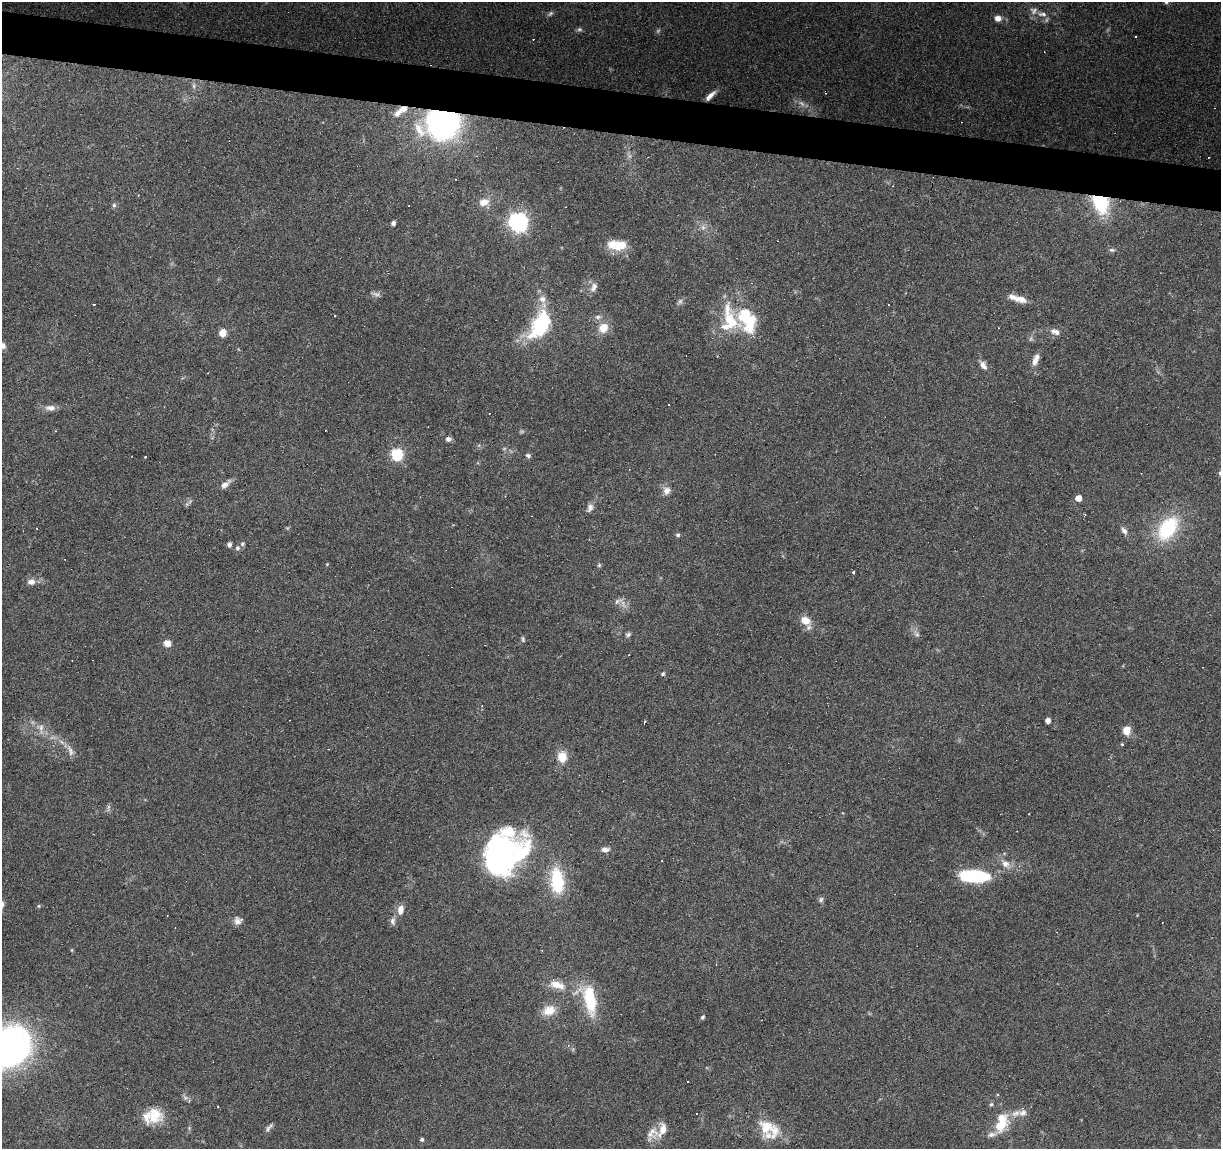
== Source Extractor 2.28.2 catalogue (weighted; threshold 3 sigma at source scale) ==
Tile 11 of 4 x 4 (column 3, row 3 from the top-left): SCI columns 2447-3665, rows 1429-2575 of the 4885 x 5090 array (HDU 1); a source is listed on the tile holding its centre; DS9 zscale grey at full resolution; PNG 1223 x 1151 px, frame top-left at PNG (2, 2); no overlay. Shown black and unused: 4% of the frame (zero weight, under 3 of 6 exposures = <1% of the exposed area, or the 3 px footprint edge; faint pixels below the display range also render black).
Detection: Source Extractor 2.28.2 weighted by HDU 2 'WHT'; one run over the whole footprint, this tile lists its part. Background 0.0705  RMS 0.0045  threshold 0.0185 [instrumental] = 3 sigma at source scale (4.09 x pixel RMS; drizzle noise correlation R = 1.36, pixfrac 0.8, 0.0396/0.0396 arcsec/px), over >= 5 px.
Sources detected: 156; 10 too faint to see at this stretch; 3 inside a brighter object's white glare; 33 cosmic-ray / hot-pixel residue — not listed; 12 inside a brighter listed object's ellipse — not listed separately; the other 98 listed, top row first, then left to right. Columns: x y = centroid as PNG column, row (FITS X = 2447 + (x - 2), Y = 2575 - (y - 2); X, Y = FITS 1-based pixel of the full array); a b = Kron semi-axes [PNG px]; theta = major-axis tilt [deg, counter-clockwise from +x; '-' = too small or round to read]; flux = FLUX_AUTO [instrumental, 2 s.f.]
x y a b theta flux
1166 2 6 5 - 0.95
550 13 9 5 48 0.87
1042 14 14 6 -8 2.5
998 18 7 6 - 3
579 29 8 5 1 0.89
1136 37 3 3 - 0.68
194 86 7 4 -89 0.92
710 96 14 5 43 2.6
398 113 16 9 45 4.2
443 121 14 12 11 390
484 202 13 10 17 4.1
1101 202 21 15 -61 29
114 205 7 5 90 0.93
408 205 3 3 - 0.44
518 222 8 7 - 170
393 223 4 4 - 1.4
703 227 8 6 -90 1.5
617 245 20 10 -3 11
1112 250 8 5 -9 0.88
594 287 14 9 64 2.5
376 294 14 5 -12 1.4
542 299 11 10 - 3.3
1021 299 14 9 -24 3.5
598 317 8 6 2 1.4
729 319 50 32 -44 26
540 325 31 17 59 35
603 328 13 11 53 6.2
1055 332 14 8 -19 2.6
222 333 8 7 - 4
2 345 8 6 -29 2.1
1035 361 11 8 64 2.5
983 365 12 7 -54 2.5
207 373 3 2 - 0.24
51 408 13 7 -3 2.7
55 431 3 3 - 0.41
448 439 7 6 - 1.5
397 455 6 6 - 54
528 455 7 5 -29 0.89
225 484 15 7 40 2.3
666 491 11 10 - 2.7
1078 498 5 5 - 4.1
187 504 7 4 18 0.69
590 508 12 8 75 1.9
1168 528 29 18 55 29
36 529 2 2 - 0.32
1124 531 11 6 -56 1.8
678 535 6 5 - 0.83
229 544 5 4 - 1.5
242 544 6 6 - 0.85
237 548 7 6 - 1.1
327 564 4 3 - 0.34
599 565 5 4 - 0.61
854 572 3 3 - 6.6
31 582 10 8 -2 2.5
617 601 10 6 42 1.4
805 620 12 8 -34 5.7
628 634 7 6 - 0.93
916 634 12 6 -54 1.6
523 639 8 5 -83 0.77
167 643 8 7 - 3
663 674 6 5 - 0.64
1048 721 4 4 - 2.3
644 722 5 2 - 0.7
1126 730 10 9 - 4
70 751 16 7 -65 2.6
562 757 12 10 -88 6.5
108 808 11 4 86 0.97
605 849 10 7 0 2.1
523 853 61 28 26 39
1005 864 15 10 -45 4.2
494 865 31 19 -25 43
975 876 26 10 -2 38
557 881 25 13 -84 23
821 900 7 6 - 1.1
39 906 5 4 - 0.5
400 910 12 7 80 3.9
167 916 2 2 - 0.3
238 921 11 9 22 2.3
393 921 11 7 -85 1.7
72 950 5 3 - 0.41
557 985 24 10 -19 7.2
590 1001 39 17 -73 19
549 1010 15 11 24 6.8
703 1017 5 4 - 0.7
568 1045 5 5 - 0.68
9 1047 36 26 48 190
998 1095 4 3 - 0.62
185 1098 9 7 -37 1.3
991 1104 6 5 - 0.71
218 1107 3 3 - 0.7
696 1113 3 2 - 0.4
1016 1113 15 9 33 3.7
154 1115 21 20 - 10
1000 1125 19 12 46 12
269 1127 13 4 50 1.3
769 1128 32 20 -34 14
663 1130 20 10 71 5.2
422 1139 5 5 - 0.76
Overlapping masked pixels (flux is a lower limit): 2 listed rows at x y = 443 121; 1101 202
Isophote crosses this tile's border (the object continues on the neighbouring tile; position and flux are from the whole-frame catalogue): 3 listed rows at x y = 1166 2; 2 345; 9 1047